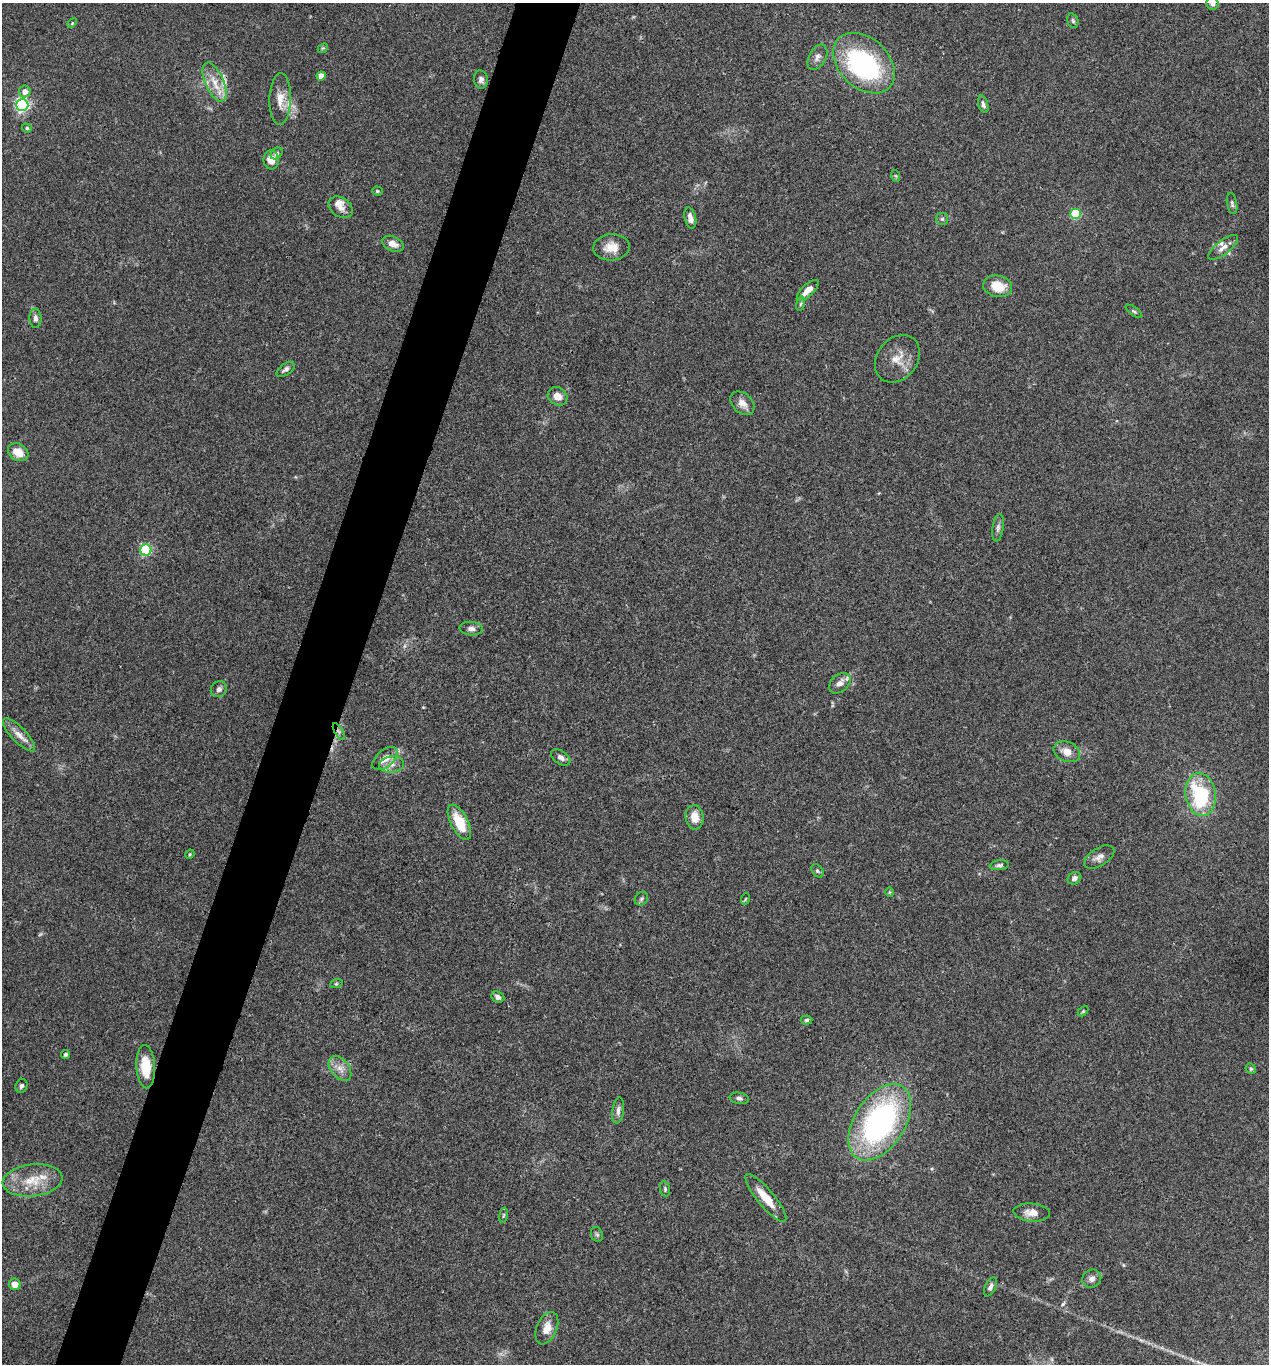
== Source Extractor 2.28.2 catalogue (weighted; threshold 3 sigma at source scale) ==
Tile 7 of 4 x 4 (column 3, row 2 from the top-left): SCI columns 2670-3936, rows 2732-4093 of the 5470 x 5459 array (HDU 1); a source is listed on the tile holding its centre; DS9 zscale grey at full resolution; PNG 1271 x 1366 px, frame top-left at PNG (2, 3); each listed source drawn as its Kron ellipse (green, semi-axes under 4 px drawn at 4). Shown black and unused: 5% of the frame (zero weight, under 3 of 4 exposures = <1% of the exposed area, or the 3 px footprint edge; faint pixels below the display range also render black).
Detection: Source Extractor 2.28.2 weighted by HDU 2 'WHT'; one run over the whole footprint, this tile lists its part. Background 0.0779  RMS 0.0059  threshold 0.0268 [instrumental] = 3 sigma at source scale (4.5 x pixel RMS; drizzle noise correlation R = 1.50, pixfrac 1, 0.05/0.05 arcsec/px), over >= 5 px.
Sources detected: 89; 2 too faint to see at this stretch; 1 inside a brighter object's white glare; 1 cosmic-ray / hot-pixel residue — neither listed nor drawn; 5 inside a brighter listed object's ellipse — not listed separately; the other 80 listed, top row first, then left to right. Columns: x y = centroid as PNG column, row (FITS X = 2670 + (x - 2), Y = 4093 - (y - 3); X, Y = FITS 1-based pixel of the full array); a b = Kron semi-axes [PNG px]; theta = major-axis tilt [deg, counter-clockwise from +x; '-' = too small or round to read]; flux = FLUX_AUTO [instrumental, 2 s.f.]
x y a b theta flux
1212 3 6 6 - 2.4
1073 21 7 5 -72 1.2
72 23 6 3 46 0.61
323 48 6 4 41 0.72
817 57 14 8 61 3.3
864 63 35 25 -44 95
321 76 4 4 - 6.5
481 79 9 7 -84 2.1
215 82 21 9 -66 9.1
25 91 6 6 - 4.3
280 99 26 11 88 8.5
983 104 9 4 -74 1.9
22 105 6 6 - 130
27 128 5 4 - 1.1
277 153 7 5 46 1.6
271 160 9 7 -81 7.1
896 176 6 4 -71 0.71
377 191 5 4 - 0.87
1232 203 11 5 -81 1.4
341 207 13 9 -34 4
1075 214 5 5 - 35
690 218 11 5 -77 3.4
942 219 6 6 - 1.1
393 244 11 7 -24 4.3
611 247 18 13 4 7.9
1223 247 18 7 39 4.1
998 286 14 10 -13 13
808 290 14 5 43 6
801 304 7 3 81 0.88
1134 311 9 4 -35 1
35 318 9 6 -89 2.2
897 359 26 20 52 11
286 369 10 5 36 2
558 396 10 8 -36 5.2
742 403 14 9 -43 5
18 452 11 8 -30 8
998 528 14 5 81 2.2
146 550 5 5 - 65
471 629 11 7 -5 2.4
840 683 12 8 41 3.9
219 689 8 7 - 2
339 731 9 4 -59 1.4
19 735 22 7 -46 5.3
1067 752 14 10 -23 6
561 757 11 6 -34 2.2
385 759 15 8 39 5.9
392 764 12 8 10 4.1
1201 794 22 15 -80 49
695 817 12 9 -84 6.7
459 822 19 8 -63 17
190 854 5 3 - 0.63
1099 857 17 9 31 3.7
999 865 10 5 8 1.5
817 871 7 5 -51 1.2
1074 878 7 6 - 1.9
889 892 5 3 - 0.58
641 899 7 6 - 1.4
745 899 6 3 70 0.62
336 984 6 4 19 0.9
498 997 7 5 -24 2.4
1083 1011 6 3 46 0.64
807 1020 6 4 6 1
66 1054 5 4 - 1.3
146 1067 21 9 -87 16
340 1068 14 9 -52 5
1251 1069 5 5 - 0.97
21 1086 7 6 - 1.5
739 1098 9 5 -10 1.7
618 1110 13 5 82 2.5
880 1122 42 25 57 140
33 1180 30 16 6 16
665 1189 8 5 -81 1.1
766 1198 30 8 -50 12
1032 1212 18 9 -5 5.9
503 1215 7 3 81 0.87
597 1234 8 6 -67 1.1
1092 1279 10 8 32 2.9
15 1284 6 5 - 6.1
990 1287 10 5 65 2.4
547 1328 17 10 66 6.8
Overlapping masked pixels (flux is a lower limit): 1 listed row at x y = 339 731
Isophote crosses this tile's border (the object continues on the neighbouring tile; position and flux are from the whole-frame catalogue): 1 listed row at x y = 1212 3